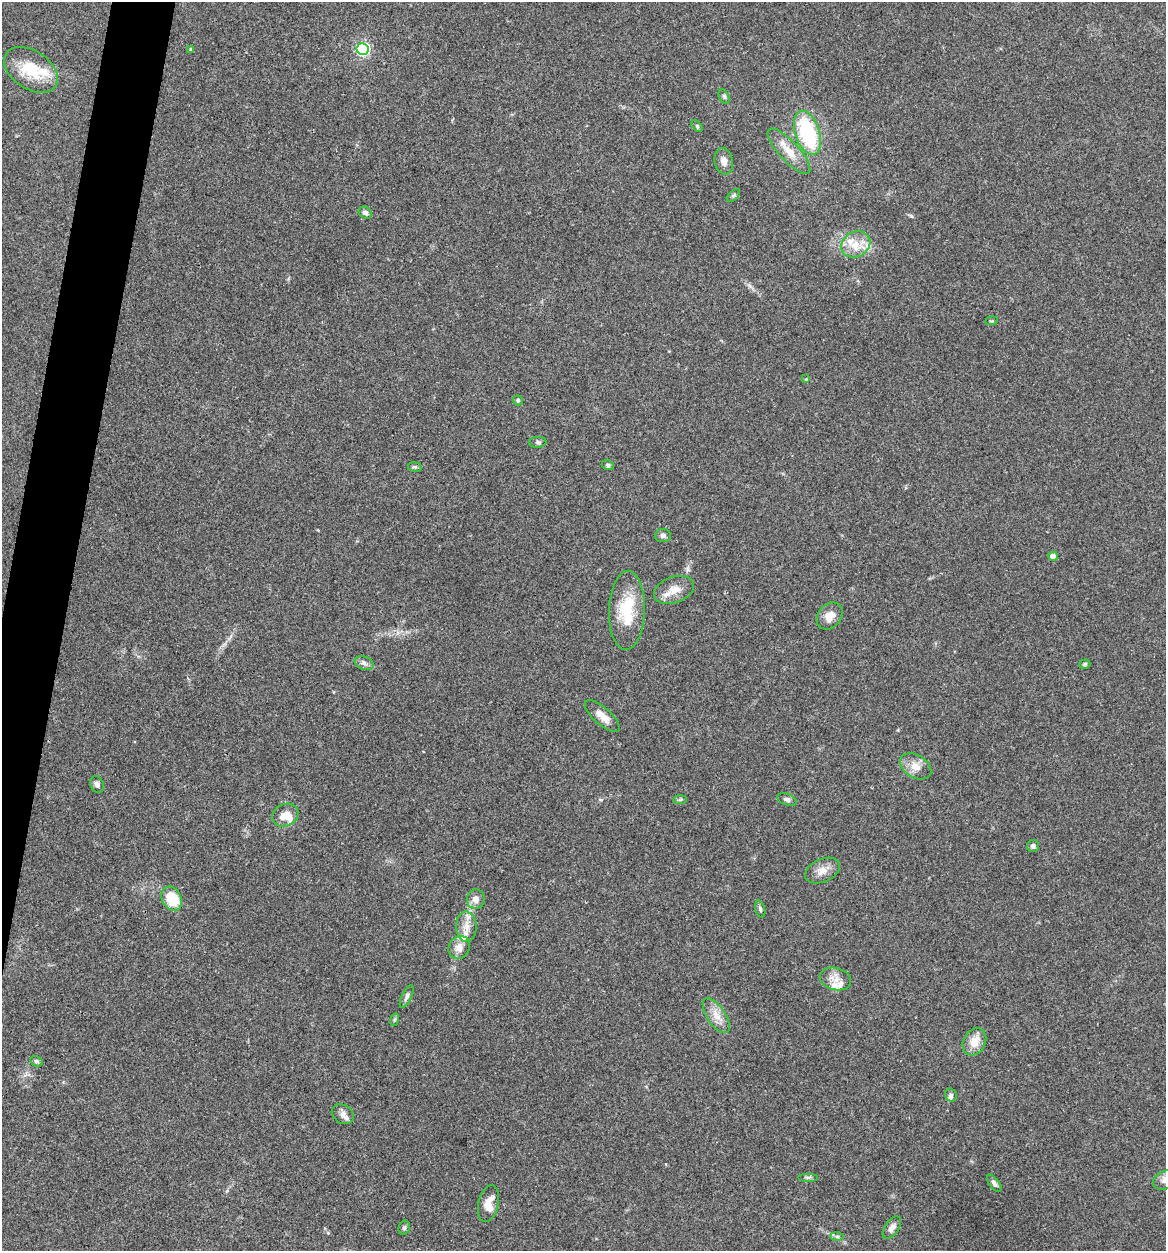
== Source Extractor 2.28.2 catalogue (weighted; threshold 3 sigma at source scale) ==
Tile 7 of 4 x 4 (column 3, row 2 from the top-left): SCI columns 2573-3736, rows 2502-3750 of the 5022 x 5005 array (HDU 1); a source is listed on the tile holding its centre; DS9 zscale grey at full resolution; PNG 1168 x 1253 px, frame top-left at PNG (2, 2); each listed source drawn as its Kron ellipse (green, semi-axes under 4 px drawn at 4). Shown black and unused: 3% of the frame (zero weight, under 3 of 4 exposures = <1% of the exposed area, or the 3 px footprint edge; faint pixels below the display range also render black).
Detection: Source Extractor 2.28.2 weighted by HDU 2 'WHT'; one run over the whole footprint, this tile lists its part. Background 0.0635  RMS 0.0051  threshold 0.023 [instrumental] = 3 sigma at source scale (4.5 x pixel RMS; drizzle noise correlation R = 1.50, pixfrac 1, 0.05/0.05 arcsec/px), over >= 5 px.
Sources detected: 59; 7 inside a brighter listed object's ellipse — not listed separately; the other 52 listed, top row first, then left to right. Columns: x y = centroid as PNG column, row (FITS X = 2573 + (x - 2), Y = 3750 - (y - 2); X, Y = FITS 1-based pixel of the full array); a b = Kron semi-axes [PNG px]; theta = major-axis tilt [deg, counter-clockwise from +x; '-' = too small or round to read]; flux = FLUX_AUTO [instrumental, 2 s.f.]
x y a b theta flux
191 49 3 3 - 0.65
362 49 6 6 - 84
31 70 30 19 -33 19
724 97 7 5 -63 0.94
697 126 7 4 -46 0.75
807 133 23 12 -72 43
789 151 29 9 -47 8.6
724 161 13 9 -76 3
733 196 8 5 45 0.95
365 213 7 5 -36 1.6
856 244 15 12 28 7.7
992 321 6 2 5 0.52
806 379 4 4 - 0.53
518 400 5 5 - 0.83
538 442 8 5 2 1
608 465 6 5 - 1
415 467 7 4 -10 0.78
663 535 8 6 5 1.5
1053 556 5 4 - 4
674 590 21 13 20 6.2
627 610 39 18 88 21
830 616 15 11 49 5.1
364 663 10 6 -21 2
1085 664 6 4 17 0.8
602 716 22 8 -41 5.3
916 766 17 11 -31 5.7
97 784 8 6 -64 1.5
787 799 10 5 -20 1.6
680 800 7 4 1 0.88
285 815 13 11 27 5.6
1033 846 6 6 - 1.4
822 871 18 11 25 4.9
172 899 13 9 -61 16
476 899 10 9 - 3.6
760 909 9 5 -75 1.1
466 927 15 10 -88 5.6
459 947 12 10 61 4.8
835 979 16 11 -14 4.9
407 997 12 5 65 1.7
716 1015 20 9 -56 5.6
394 1020 6 4 71 0.73
974 1042 14 11 61 7
36 1061 6 5 - 0.93
951 1095 6 6 - 1.5
343 1114 12 9 -34 2.8
808 1177 10 4 0 1
1165 1180 12 9 25 3.5
994 1183 10 5 -53 1.6
488 1204 19 10 78 6
404 1228 7 5 73 1.1
892 1228 13 7 57 2.8
837 1236 7 4 -1 1.1
Isophote crosses this tile's border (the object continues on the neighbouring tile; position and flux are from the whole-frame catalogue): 1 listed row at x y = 1165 1180